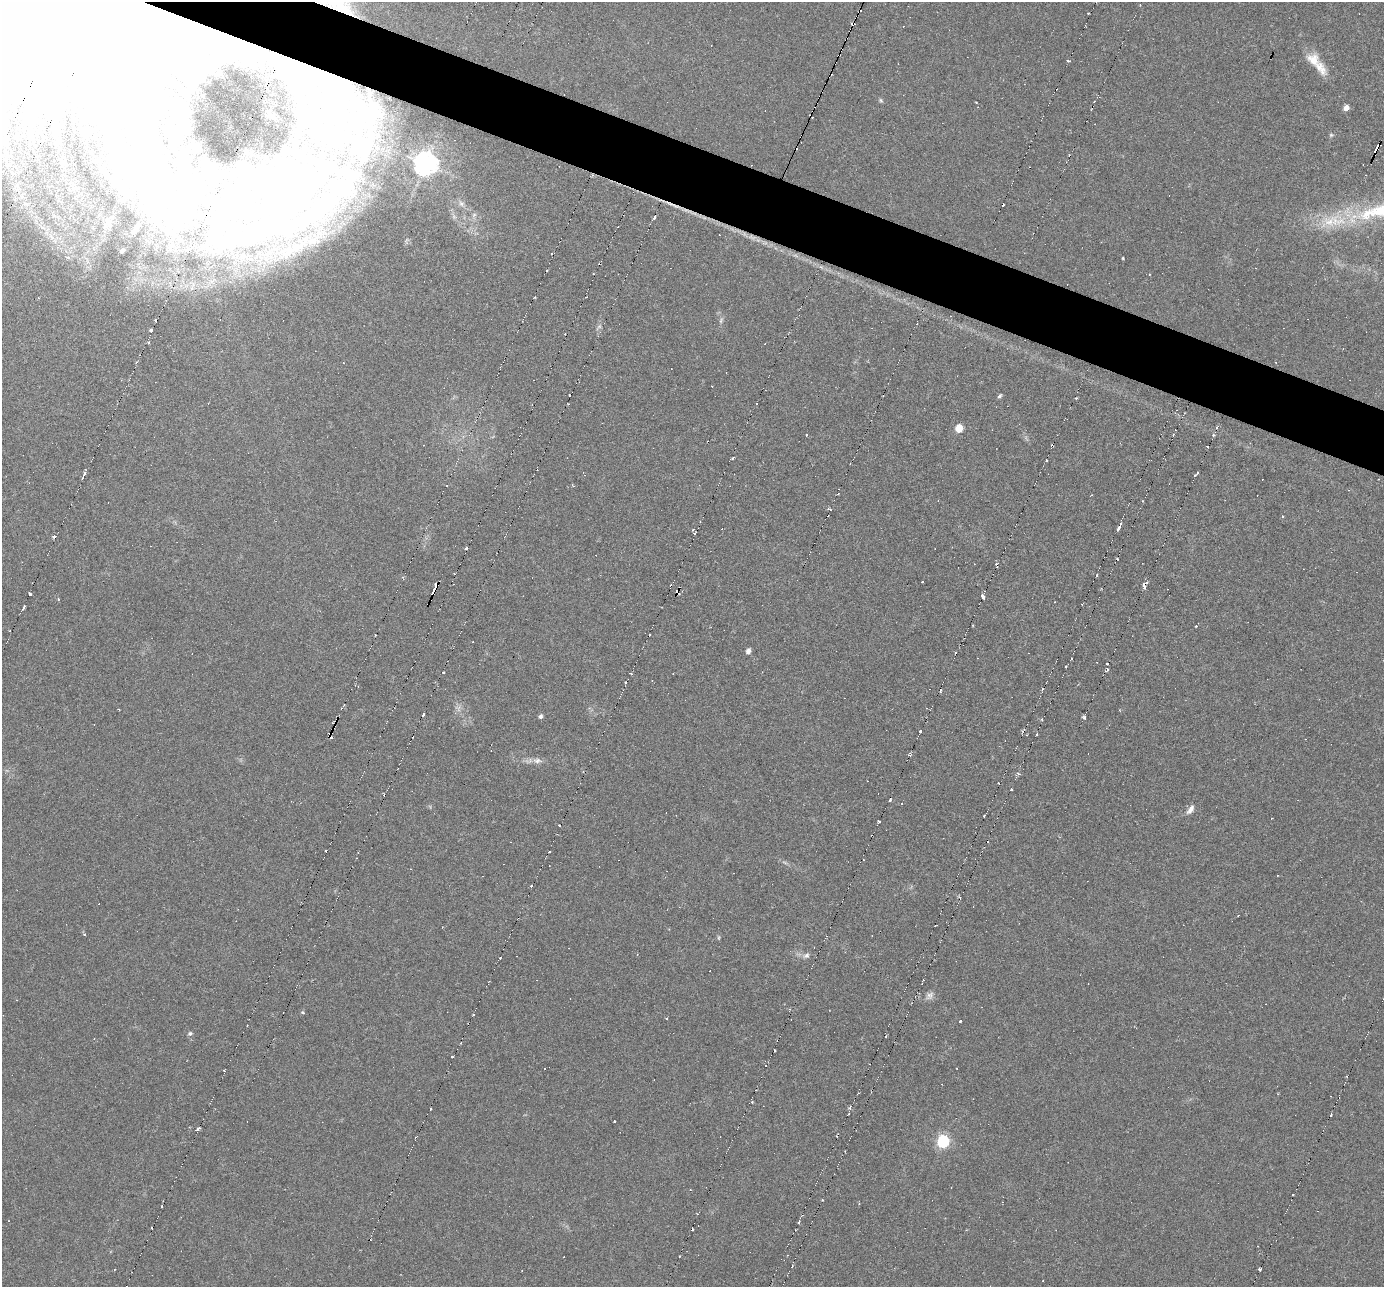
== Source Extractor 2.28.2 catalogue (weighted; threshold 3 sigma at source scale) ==
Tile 11 of 4 x 4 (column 3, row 3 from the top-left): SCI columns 2763-4144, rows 1426-2710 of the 5556 x 5578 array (HDU 1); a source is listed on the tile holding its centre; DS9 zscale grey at full resolution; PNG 1386 x 1289 px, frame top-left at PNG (2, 2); no overlay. Shown black and unused: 4% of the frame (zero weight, under 3 of 6 exposures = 2% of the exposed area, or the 3 px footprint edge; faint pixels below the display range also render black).
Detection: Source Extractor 2.28.2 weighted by HDU 2 'WHT'; one run over the whole footprint, this tile lists its part. Background -0.17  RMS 0.0059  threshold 0.0241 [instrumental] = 3 sigma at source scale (4.09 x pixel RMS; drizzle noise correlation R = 1.36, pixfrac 0.8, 0.05/0.05 arcsec/px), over >= 5 px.
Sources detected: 212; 3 too faint to see at this stretch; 29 inside a brighter object's white glare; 57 cosmic-ray / hot-pixel residue — not listed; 11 inside a brighter listed object's ellipse — not listed separately; the other 112 listed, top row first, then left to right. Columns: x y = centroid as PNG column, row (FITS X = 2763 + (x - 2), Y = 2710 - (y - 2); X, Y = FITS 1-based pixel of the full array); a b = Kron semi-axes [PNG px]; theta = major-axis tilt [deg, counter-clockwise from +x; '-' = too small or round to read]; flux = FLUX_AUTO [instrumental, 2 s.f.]
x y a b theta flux
343 10 26 10 -24 8.3
846 40 3 2 - 2.2
1069 61 4 2 - 1.4
1321 68 27 12 -54 8.8
334 91 105 49 -48 150
881 100 6 4 -59 0.79
1346 108 6 5 - 3.6
1331 135 6 5 - 0.87
3 141 6 5 - 2.1
1376 149 7 3 59 6.3
425 164 8 8 - 540
163 182 94 59 -32 120
461 204 8 7 - 2.1
1003 205 3 2 - 0.7
320 210 124 32 34 120
1381 211 52 21 5 36
474 215 7 6 - 1.5
654 217 3 3 - 1.7
122 251 4 3 - 0.86
68 257 5 3 - 0.95
1123 258 3 3 - 1.1
547 271 2 2 - 1.5
1149 274 3 2 - 0.4
193 285 7 6 - 1.8
535 297 3 2 - 0.84
156 320 3 2 - 1
721 320 10 4 69 1.3
151 330 3 3 - 1.9
565 334 2 2 - 0.46
149 342 4 3 - 0.51
136 362 3 3 - 0.56
1275 362 3 3 - 1
569 395 3 2 - 1
1000 396 6 4 45 1
1076 398 2 2 - 0.56
568 404 3 2 - 0.49
959 428 6 5 - 13
807 434 3 2 - 0.55
733 458 5 3 - 0.65
1197 472 3 3 - 1.2
84 473 5 3 - 1.5
573 486 4 3 - 0.57
1091 495 4 2 - 0.37
1119 527 8 3 63 5.7
693 529 4 3 - 0.58
695 533 3 3 - 1.9
54 536 4 4 - 1.6
466 548 3 2 - 0.9
996 564 3 2 - 0.56
670 585 3 2 - 0.74
1144 585 6 3 -72 2.2
434 590 10 3 70 13
677 591 6 4 68 14
30 594 3 2 - 0.99
983 596 6 3 -69 3.4
430 600 3 2 - 2.5
24 607 5 3 - 1.1
1196 626 3 3 - 0.5
649 634 3 2 - 1
748 651 6 5 - 2.2
1072 659 2 2 - 0.46
1066 666 3 3 - 0.96
1107 669 6 3 86 0.74
443 672 3 2 - 1.4
631 673 4 3 - 1.5
626 683 3 2 - 1.1
940 690 3 3 - 0.99
119 709 3 2 - 0.58
423 714 3 3 - 2.2
540 716 5 4 - 1.5
1084 717 4 3 - 1.4
337 719 3 3 - 1.6
1022 731 6 4 -70 0.91
920 732 3 2 - 5.3
1037 734 3 2 - 0.94
1026 735 2 2 - 0.44
910 755 6 3 -27 0.91
537 761 12 7 -5 2.9
1019 774 5 4 - 0.96
1012 789 3 2 - 1.1
384 795 3 2 - 0.63
890 800 6 2 69 1.2
1190 809 13 6 54 2.9
984 815 3 2 - 0.7
878 821 5 2 - 0.7
531 886 3 3 - 0.73
718 938 6 4 90 0.67
806 956 10 6 25 2
500 958 3 2 - 0.77
930 996 13 8 48 2.5
302 1012 5 4 - 0.69
960 1021 3 3 - 1.1
247 1026 2 2 - 0.55
190 1033 6 5 - 1.1
94 1039 3 2 - 0.41
461 1043 2 2 - 0.62
775 1050 3 2 - 1
452 1056 3 2 - 0.69
545 1068 2 2 - 0.53
224 1070 4 3 - 0.69
1278 1094 2 2 - 0.38
752 1102 4 3 - 0.81
849 1114 3 2 - 0.93
1331 1115 3 2 - 0.6
614 1121 3 3 - 0.82
197 1129 5 2 - 1
943 1142 7 6 - 89
162 1207 3 2 - 1.1
799 1223 4 3 - 0.89
152 1227 2 2 - 0.76
692 1229 3 2 - 1.6
1043 1280 2 2 - 0.31
Overlapping masked pixels (flux is a lower limit): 8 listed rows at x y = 343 10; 846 40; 334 91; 1376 149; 434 590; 677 591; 430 600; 337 719
Isophote crosses this tile's border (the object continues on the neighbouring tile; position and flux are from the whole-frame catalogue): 2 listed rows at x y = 3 141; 1381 211
Unlisted compact peaks at least as high as the median listed source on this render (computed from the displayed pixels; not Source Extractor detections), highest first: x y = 822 1200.